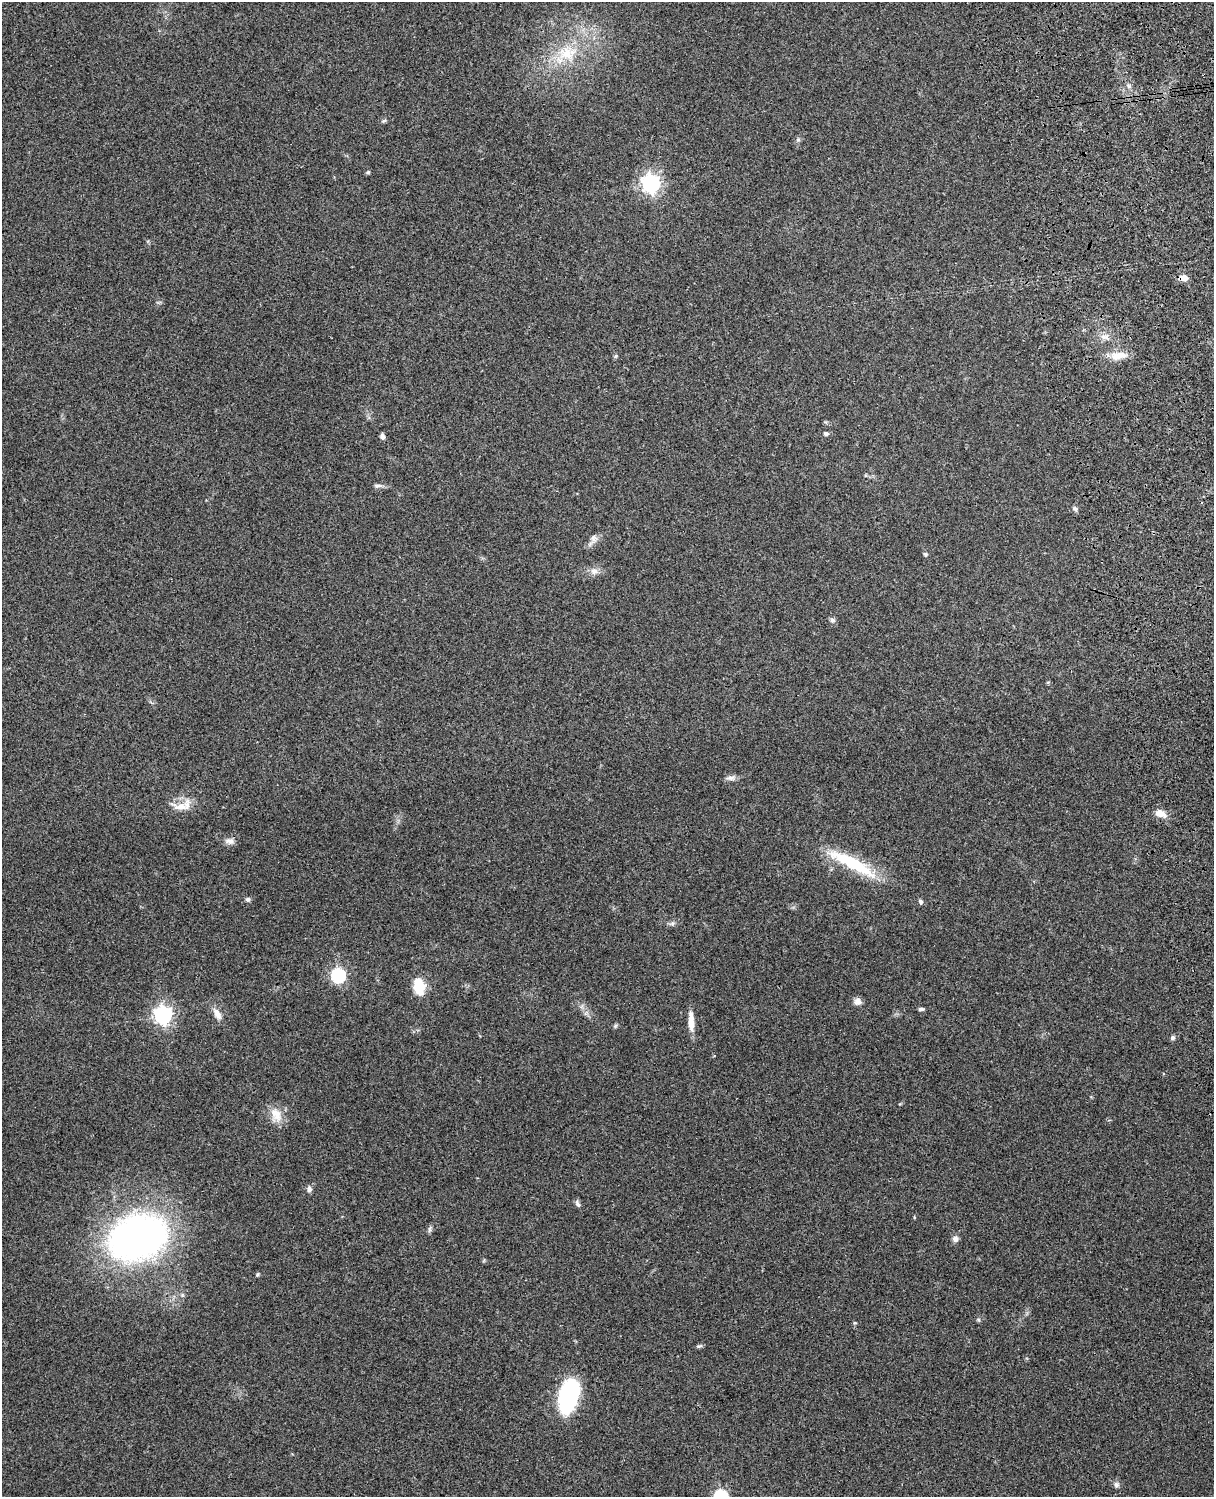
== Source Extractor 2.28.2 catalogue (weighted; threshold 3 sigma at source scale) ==
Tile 6 of 4 x 3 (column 2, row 2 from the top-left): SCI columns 1331-2542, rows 1659-3153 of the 5088 x 4925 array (HDU 1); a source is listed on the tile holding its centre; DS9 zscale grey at full resolution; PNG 1216 x 1499 px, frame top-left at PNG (2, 2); no overlay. Shown black and unused: <1% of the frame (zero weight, under 3 of 4 exposures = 6% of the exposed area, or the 3 px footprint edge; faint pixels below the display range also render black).
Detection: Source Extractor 2.28.2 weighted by HDU 2 'WHT'; one run over the whole footprint, this tile lists its part. Background 0.279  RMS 0.0092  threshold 0.0413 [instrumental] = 3 sigma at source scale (4.5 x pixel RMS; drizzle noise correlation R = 1.50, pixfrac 1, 0.05/0.05 arcsec/px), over >= 5 px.
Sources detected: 48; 1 inside a brighter listed object's ellipse — not listed separately; the other 47 listed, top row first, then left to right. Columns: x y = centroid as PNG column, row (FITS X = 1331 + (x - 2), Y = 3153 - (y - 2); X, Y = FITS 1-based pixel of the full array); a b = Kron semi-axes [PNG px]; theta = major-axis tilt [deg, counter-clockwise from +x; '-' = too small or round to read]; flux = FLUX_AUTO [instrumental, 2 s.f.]
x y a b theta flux
567 53 31 20 8 36
384 121 6 4 50 1.5
798 140 6 5 - 1.6
368 172 6 4 44 1.2
651 183 7 7 - 390
1183 278 9 7 -3 7
1105 337 12 6 -11 4.6
1118 355 23 10 12 12
616 356 6 4 71 1.2
826 433 6 5 - 2.1
382 437 7 5 -80 2.6
377 486 11 5 5 2.7
1075 509 7 4 -45 1.8
594 538 10 9 - 4.4
925 554 6 4 -44 1.3
594 571 10 9 - 5.2
832 620 7 6 - 2.1
730 778 13 6 4 3.5
180 807 27 11 -5 13
1161 813 15 9 -24 7.8
230 841 13 8 -2 4.5
852 863 62 12 -28 55
248 899 6 5 - 2.1
921 902 7 5 -58 1.9
672 923 7 4 1 2
338 976 6 6 - 160
419 987 20 12 -82 20
858 1001 9 8 - 4.9
921 1009 7 4 0 2.1
217 1014 16 8 -61 6.8
163 1015 7 7 - 360
691 1023 20 8 -88 10
615 1026 6 5 - 1.4
1172 1038 6 6 - 2
276 1114 21 12 -65 13
309 1189 8 6 -83 2.9
578 1204 10 5 -63 2.5
914 1217 5 3 - 0.73
430 1229 11 4 71 2
137 1238 53 38 19 380
955 1239 8 7 - 3.5
257 1275 6 4 59 1.1
979 1320 6 3 -71 1.2
855 1323 5 3 - 0.92
699 1346 6 4 17 1.5
568 1396 34 19 73 86
1116 1485 8 7 - 2.7
Overlapping masked pixels (flux is a lower limit): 1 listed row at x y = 1183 278